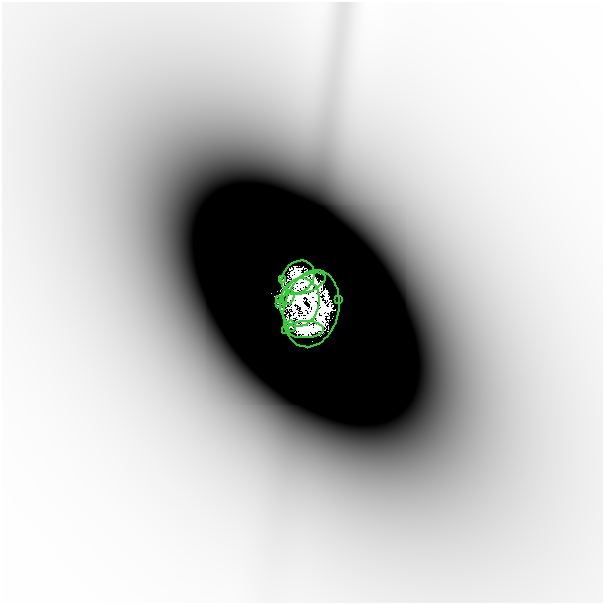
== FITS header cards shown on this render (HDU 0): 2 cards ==
NAXIS1  =                  601
NAXIS2  =                  601

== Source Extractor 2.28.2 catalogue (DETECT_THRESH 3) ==
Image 601 x 601 px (HDU 0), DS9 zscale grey, 1 PNG px = 1 image px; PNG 605 x 605 px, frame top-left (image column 1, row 601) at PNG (2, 2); each listed source drawn as its Kron ellipse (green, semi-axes under 4 px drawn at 4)
Background -1.87e-05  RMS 5.0e-06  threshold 1.50e-05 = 3 sigma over >= 5 px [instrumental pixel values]
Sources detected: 13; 1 with non-positive FLUX_AUTO (blend fragments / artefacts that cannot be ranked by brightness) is neither listed nor drawn; the other 12 listed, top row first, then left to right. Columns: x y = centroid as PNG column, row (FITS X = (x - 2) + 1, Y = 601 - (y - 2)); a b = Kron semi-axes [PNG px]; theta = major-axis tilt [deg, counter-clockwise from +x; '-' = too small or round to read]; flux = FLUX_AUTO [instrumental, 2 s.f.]
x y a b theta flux
298 277 18 15 46 2.2
282 280 2 2 - 0.021
306 284 21 8 22 1.6
289 298 7 5 66 0.34
279 300 4 2 - 0.0027
339 300 2 2 - 0.011
300 302 24 19 77 4.5
279 303 4 2 - 0.016
311 309 39 27 76 6
291 326 6 5 - 0.24
305 329 18 8 2 1.7
286 330 2 2 - 0.0069
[1 non-positive-flux detection neither listed nor drawn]